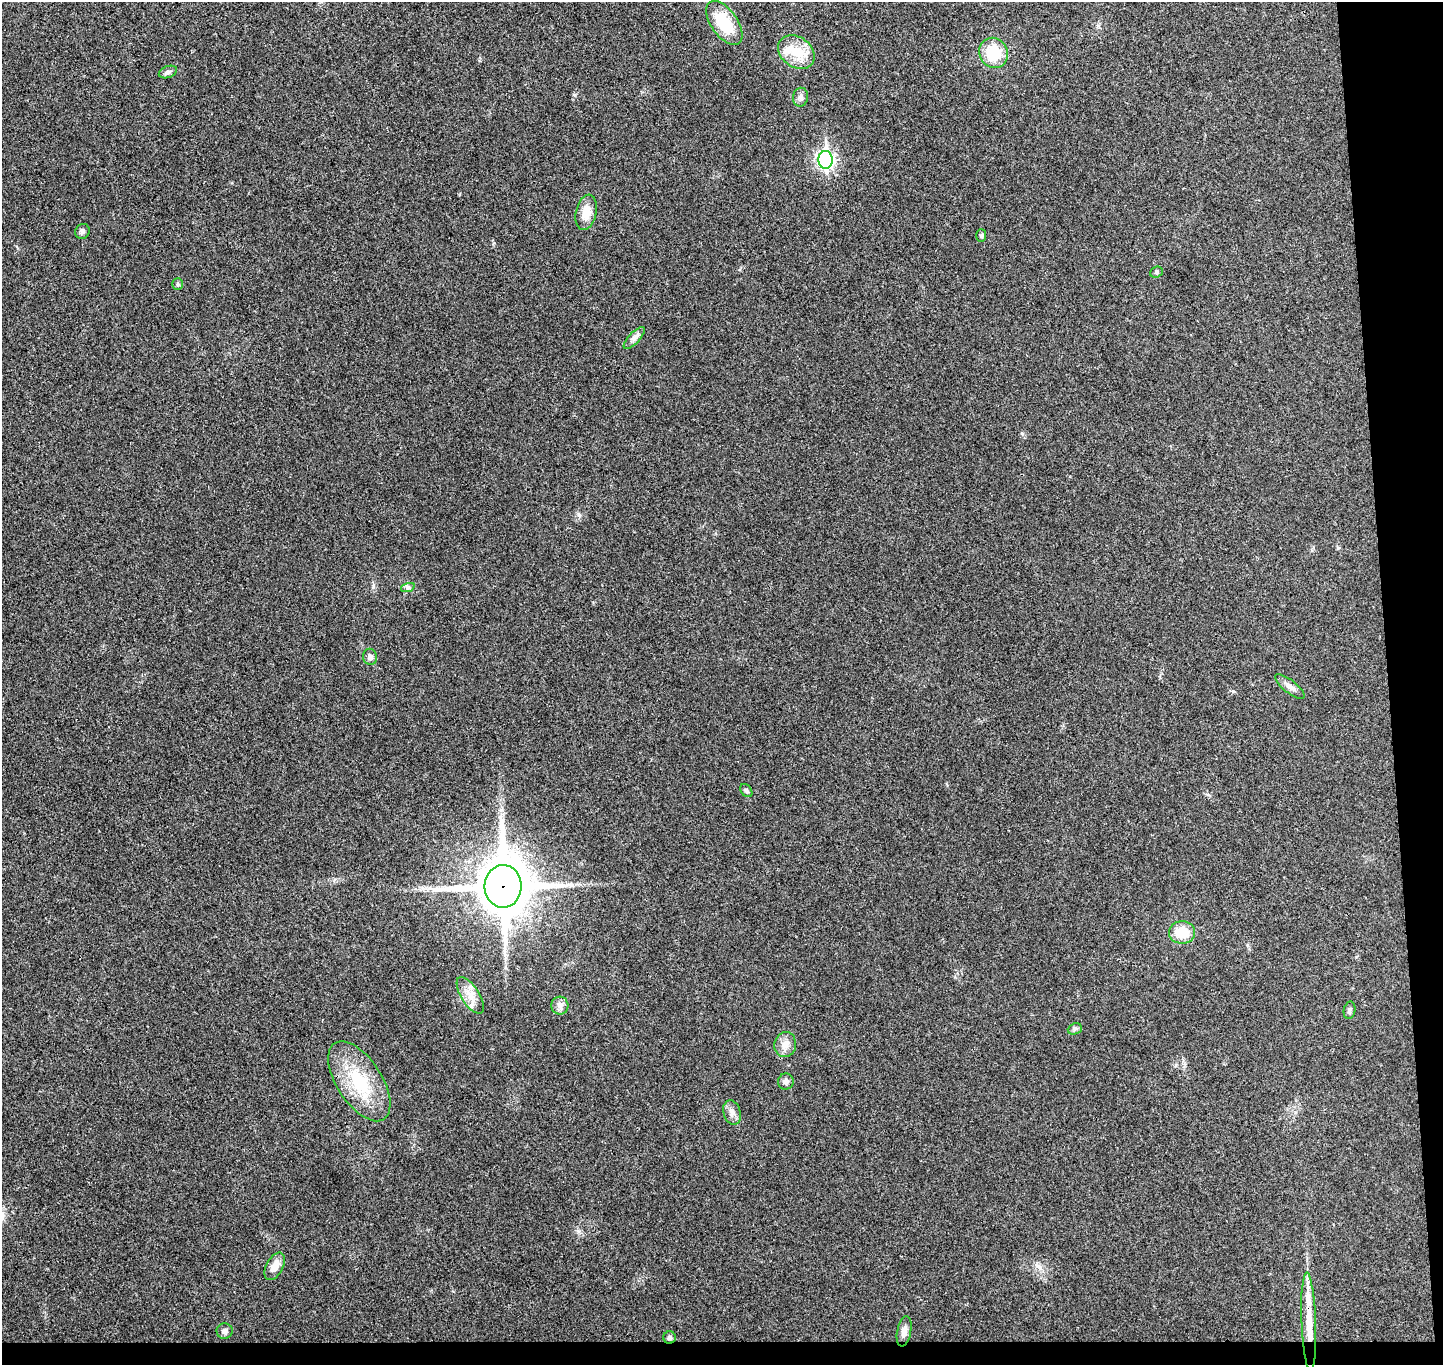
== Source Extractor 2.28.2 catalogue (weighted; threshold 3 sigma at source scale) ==
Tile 9 of 3 x 3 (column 3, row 3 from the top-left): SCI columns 2939-4379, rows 132-1494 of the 4436 x 4365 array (HDU 1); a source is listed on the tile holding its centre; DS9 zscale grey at full resolution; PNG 1445 x 1367 px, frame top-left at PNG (2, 2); each listed source drawn as its Kron ellipse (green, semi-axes under 4 px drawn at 4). Shown black and unused: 5% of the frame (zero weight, under 3 of 4 exposures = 6% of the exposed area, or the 3 px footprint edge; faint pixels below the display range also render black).
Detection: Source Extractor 2.28.2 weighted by HDU 2 'WHT'; one run over the whole footprint, this tile lists its part. Background 0.0268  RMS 0.006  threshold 0.0269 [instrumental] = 3 sigma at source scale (4.5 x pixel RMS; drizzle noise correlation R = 1.50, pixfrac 1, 0.05/0.05 arcsec/px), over >= 5 px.
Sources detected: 33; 2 inside a brighter listed object's ellipse — not listed separately; the other 31 listed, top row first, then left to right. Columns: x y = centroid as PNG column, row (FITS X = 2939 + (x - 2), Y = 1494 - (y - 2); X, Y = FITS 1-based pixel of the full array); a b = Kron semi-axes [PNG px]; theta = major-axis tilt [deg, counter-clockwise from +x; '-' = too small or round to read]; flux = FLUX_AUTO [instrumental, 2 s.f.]
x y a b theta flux
724 23 25 13 -55 24
796 52 20 15 -36 15
993 53 15 14 - 20
168 72 9 6 21 1.6
800 97 9 7 79 2.3
826 160 9 7 -87 180
586 212 18 10 77 9
82 231 7 7 - 1.6
981 235 6 5 - 0.9
1156 272 6 5 - 1
178 284 6 5 - 0.92
634 338 14 5 47 2.5
408 587 7 4 18 1.2
370 657 8 7 - 2.4
1290 686 18 6 -38 3.5
746 791 7 5 -52 1.3
503 886 21 18 -89 2600
1182 932 13 11 1 13
470 995 21 9 -58 6.6
560 1006 9 8 - 2.6
1350 1010 9 6 78 1.6
1075 1029 7 5 22 1.2
785 1045 12 11 - 4.6
359 1081 45 22 -57 34
786 1081 8 7 - 2.4
732 1113 12 8 -73 3.3
275 1266 15 8 62 6.2
1309 1322 49 7 -88 15
225 1331 8 7 - 2.1
904 1331 15 7 79 3.5
669 1337 6 6 - 1.5
Overlapping masked pixels (flux is a lower limit): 2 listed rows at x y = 503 886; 1309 1322
Unlisted compact peaks at least as high as the median listed source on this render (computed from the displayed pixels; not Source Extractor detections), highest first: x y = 579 515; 1233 691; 574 95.